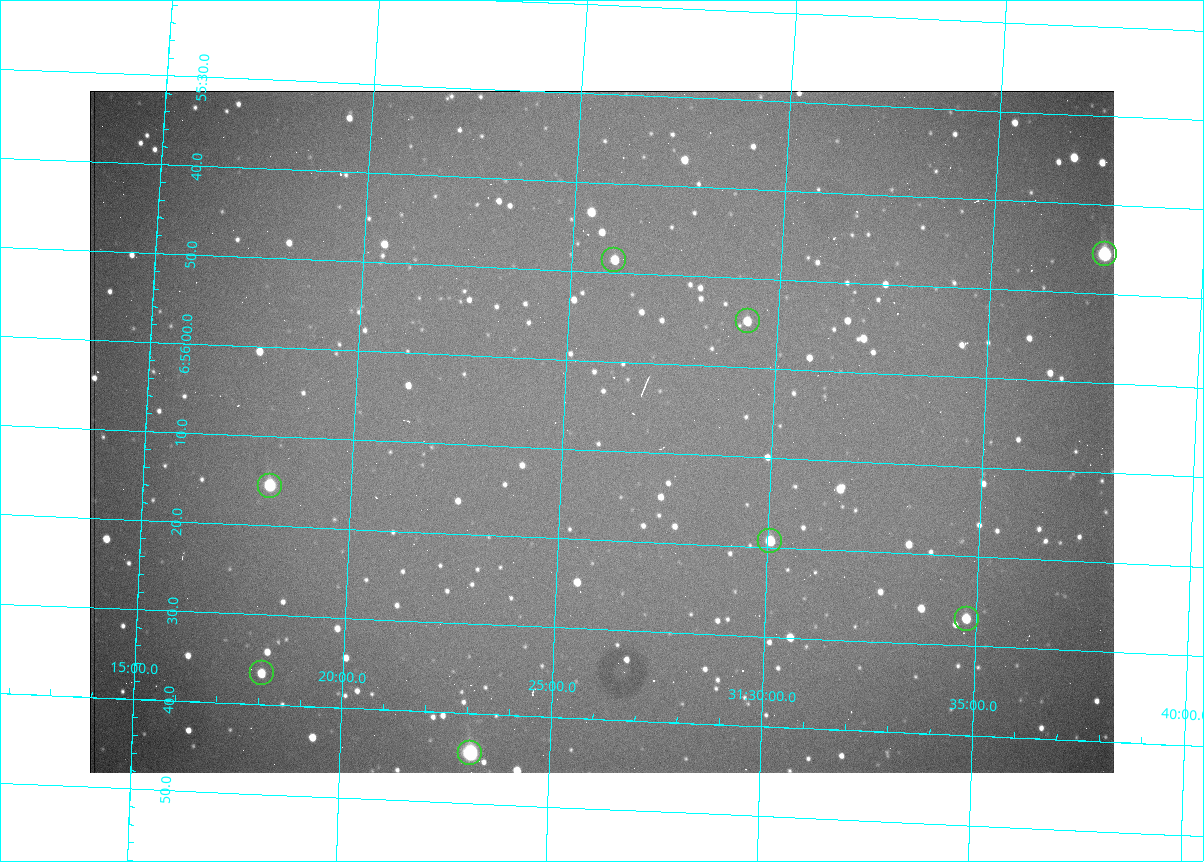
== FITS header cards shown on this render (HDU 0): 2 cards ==
NAXIS1  =                 1024 /fastest changing axis
NAXIS2  =                  682 /next to fastest changing axis

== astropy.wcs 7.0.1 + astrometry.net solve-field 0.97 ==
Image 1024 x 682 px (HDU 0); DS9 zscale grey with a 90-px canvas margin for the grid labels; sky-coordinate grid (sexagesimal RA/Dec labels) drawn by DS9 from the SOLVED WCS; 8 Tycho-2 reference stars matched to detected sources circled (green)
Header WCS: RA---TAN/DEC--TAN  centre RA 06:56:08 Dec +31:26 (104.03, +31.43 deg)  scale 1.44 arcsec/px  FOV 24.5' x 16.3'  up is -93 deg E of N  parity flipped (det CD > 0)
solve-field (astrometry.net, Tycho-2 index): VERIFIED the header's WCS against the Tycho-2 star catalogue (8 matches, 0 conflicts) and refined it, rather than solving blind
Solved WCS: RA---TAN-SIP/DEC--TAN-SIP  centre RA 06:56:08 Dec +31:26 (104.03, +31.43 deg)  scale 1.43 arcsec/px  FOV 24.4' x 16.3'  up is -93 deg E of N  parity flipped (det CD > 0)
The solver's refit moves the header's centre by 2.1 arcsec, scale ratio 0.9974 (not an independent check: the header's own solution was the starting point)
Tycho-2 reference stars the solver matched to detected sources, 8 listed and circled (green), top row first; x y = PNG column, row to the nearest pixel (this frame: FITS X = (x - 90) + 1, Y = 682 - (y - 91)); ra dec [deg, ICRS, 3 dp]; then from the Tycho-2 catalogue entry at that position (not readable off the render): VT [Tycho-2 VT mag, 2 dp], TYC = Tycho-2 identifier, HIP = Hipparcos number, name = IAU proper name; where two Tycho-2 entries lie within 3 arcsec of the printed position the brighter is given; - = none
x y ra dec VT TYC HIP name
1105 254 103.940 +31.628 9.24 2437-728-1 - -
614 260 103.952 +31.434 11.53 2437-424-1 - -
748 321 103.978 +31.488 11.51 2437-421-1 - -
270 486 104.065 +31.301 9.89 2437-425-1 - -
770 541 104.081 +31.501 10.83 2437-37-1 - -
967 619 104.112 +31.580 11.47 2437-71-1 - -
262 673 104.152 +31.301 11.67 2437-646-1 - -
470 753 104.185 +31.385 8.52 2437-370-1 33393 -